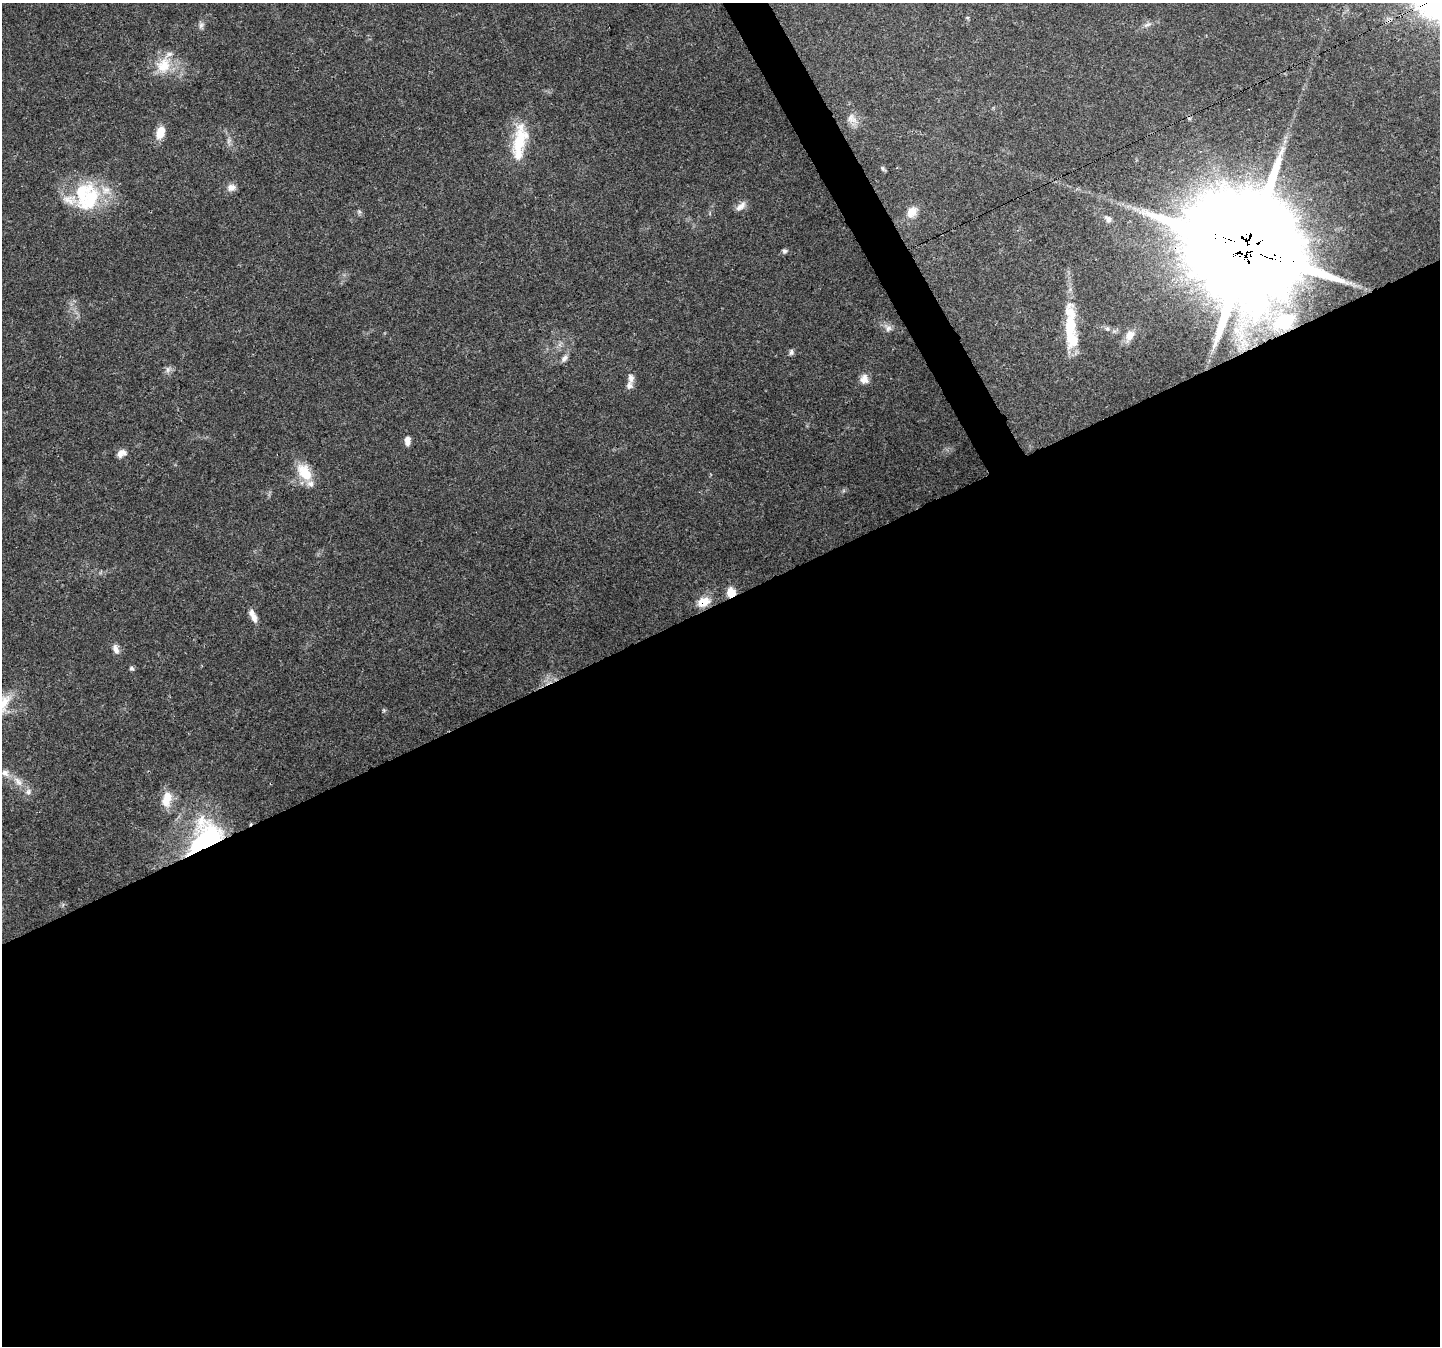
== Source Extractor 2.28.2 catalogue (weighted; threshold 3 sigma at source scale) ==
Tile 15 of 4 x 4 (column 3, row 4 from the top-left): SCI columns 2880-4317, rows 159-1502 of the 5755 x 5635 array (HDU 1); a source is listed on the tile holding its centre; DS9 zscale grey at full resolution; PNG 1442 x 1348 px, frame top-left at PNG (2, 3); no overlay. Shown black and unused: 57% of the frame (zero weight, under 3 of 4 exposures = <1% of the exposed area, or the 3 px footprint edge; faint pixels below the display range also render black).
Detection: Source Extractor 2.28.2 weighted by HDU 2 'WHT'; one run over the whole footprint, this tile lists its part. Background 0.05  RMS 0.0047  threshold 0.0213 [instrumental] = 3 sigma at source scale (4.5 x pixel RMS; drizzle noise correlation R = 1.50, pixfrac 1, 0.0396/0.0396 arcsec/px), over >= 5 px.
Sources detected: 49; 1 inside a brighter object's white glare — not listed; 9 inside a brighter listed object's ellipse — not listed separately; the other 39 listed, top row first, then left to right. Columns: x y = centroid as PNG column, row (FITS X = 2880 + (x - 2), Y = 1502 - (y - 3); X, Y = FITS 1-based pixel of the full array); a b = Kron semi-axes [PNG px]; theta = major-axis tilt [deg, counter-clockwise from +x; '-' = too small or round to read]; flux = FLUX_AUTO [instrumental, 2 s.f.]
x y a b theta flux
201 25 10 6 57 1.7
1147 25 13 5 23 1.9
164 65 26 18 59 13
852 119 16 13 -31 4.6
160 132 13 9 71 7.2
519 139 36 20 66 20
228 141 9 4 71 1.2
883 169 8 4 -53 0.84
231 187 11 9 6 3
91 197 38 22 82 26
741 206 16 7 42 3
359 211 7 4 -1 0.84
912 212 16 13 59 5.8
1108 219 11 8 -53 2.2
1248 248 37 34 -27 11000
784 251 6 6 - 1.1
1284 321 34 22 23 30
1070 327 63 14 89 24
888 328 9 9 - 2.2
1107 329 7 5 -19 1.3
1130 336 16 10 64 4.5
791 352 8 6 83 1.2
564 358 11 7 51 2
168 369 9 6 75 1.8
631 378 12 7 -84 2.6
864 379 12 10 -89 3.4
407 441 11 6 89 2.8
120 454 11 9 73 2.9
304 472 26 15 -56 12
731 592 10 9 - 5.8
703 602 15 10 20 8.2
254 618 12 8 -74 3.1
116 649 13 7 -71 2.6
131 668 7 5 -43 0.98
2 704 31 15 50 14
5 773 11 9 -27 2.8
18 782 16 9 -47 4.5
167 799 22 12 79 8.6
206 839 49 25 38 55
Overlapping masked pixels (flux is a lower limit): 5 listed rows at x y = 1248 248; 1284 321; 731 592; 703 602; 206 839
Isophote crosses this tile's border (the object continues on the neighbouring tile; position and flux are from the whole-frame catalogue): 1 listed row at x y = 2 704